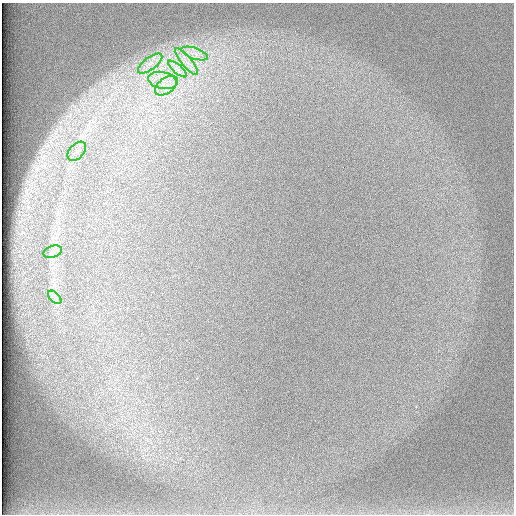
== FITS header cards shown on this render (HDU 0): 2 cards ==
NAXIS1  =                  512 /
NAXIS2  =                  512 /

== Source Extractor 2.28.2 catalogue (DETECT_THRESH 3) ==
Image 512 x 512 px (HDU 0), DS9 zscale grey, 1 PNG px = 1 image px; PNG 516 x 516 px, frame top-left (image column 1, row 512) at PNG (2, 3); each listed source drawn as its Kron ellipse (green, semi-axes under 4 px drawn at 4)
Background 98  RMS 2.9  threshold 8.68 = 3 sigma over >= 5 px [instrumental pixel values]
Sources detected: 9; all 9 listed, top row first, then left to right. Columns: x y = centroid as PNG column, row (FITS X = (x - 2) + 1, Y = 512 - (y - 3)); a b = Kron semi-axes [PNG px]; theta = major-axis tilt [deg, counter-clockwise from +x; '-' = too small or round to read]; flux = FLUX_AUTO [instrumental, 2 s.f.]
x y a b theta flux
195 54 14 5 -19 1400
186 61 17 5 -51 1600
150 64 14 6 37 1500
178 69 12 3 -40 830
162 80 14 8 -12 2400
166 86 13 7 37 2000
77 151 11 7 47 1200
53 252 10 6 20 780
55 297 8 5 -45 540